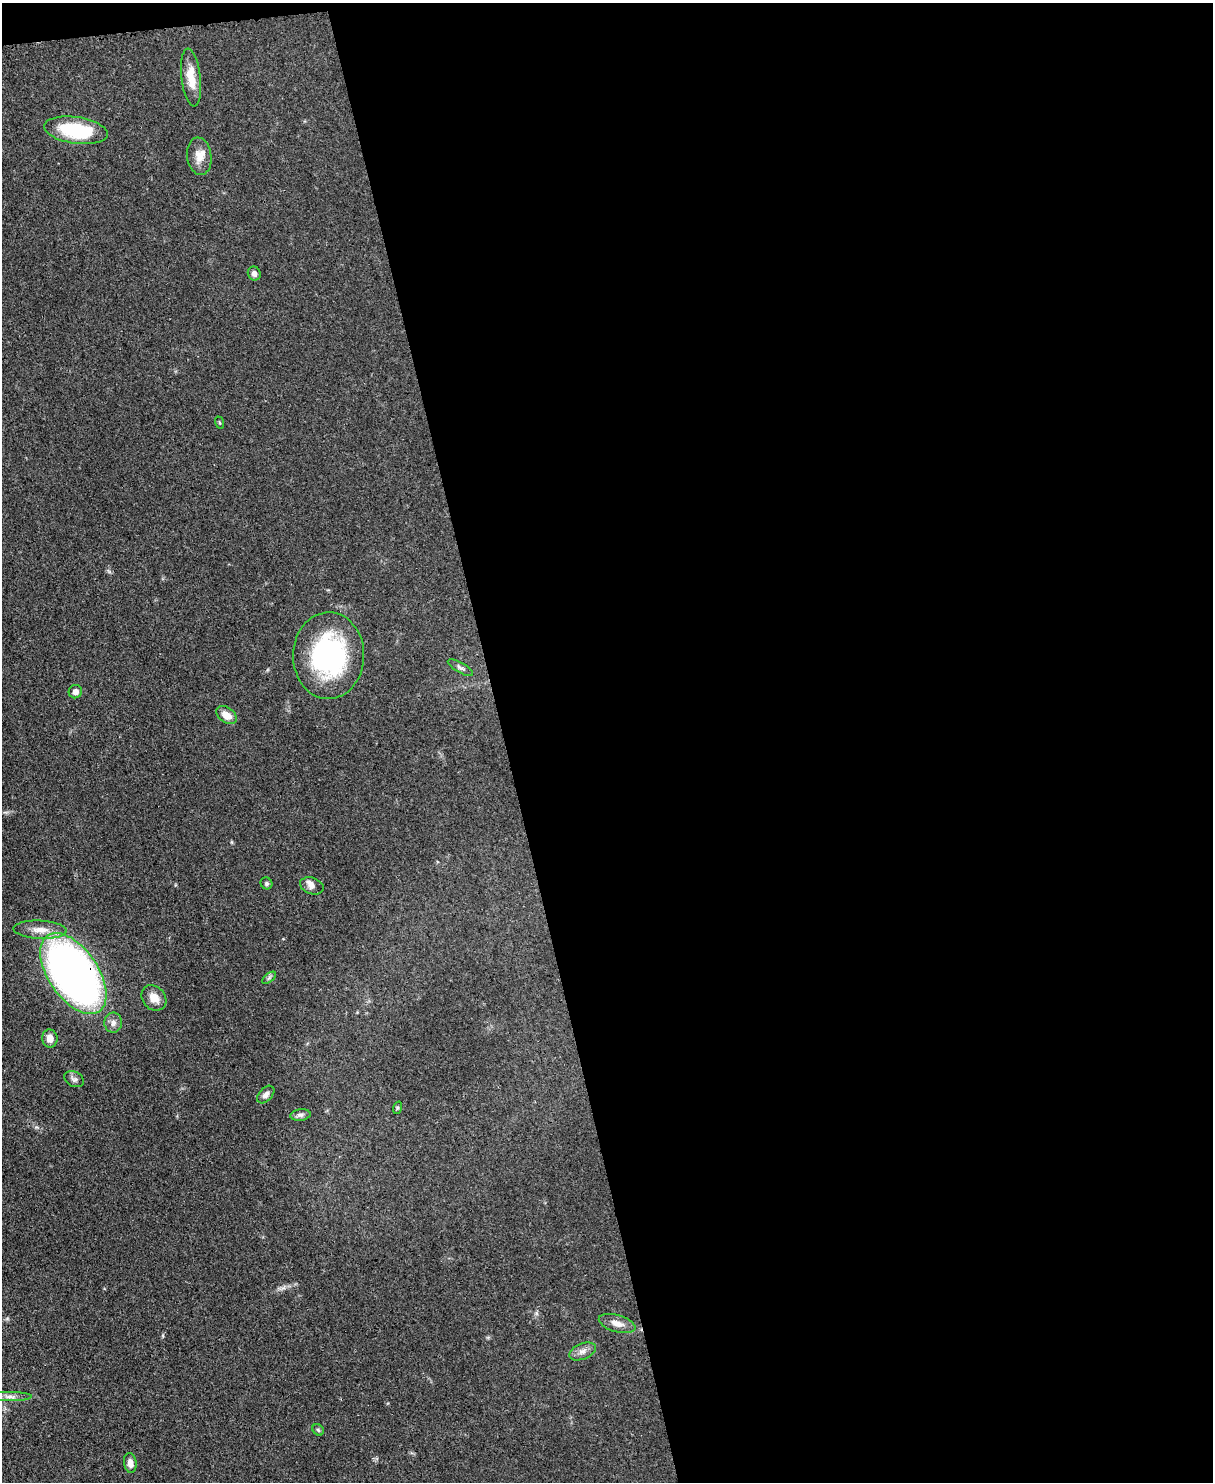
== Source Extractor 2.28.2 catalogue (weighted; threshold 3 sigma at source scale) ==
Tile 4 of 4 x 3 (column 4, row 1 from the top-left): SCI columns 3711-4921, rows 3177-4656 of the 5000 x 4982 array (HDU 1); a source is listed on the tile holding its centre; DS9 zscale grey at full resolution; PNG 1215 x 1484 px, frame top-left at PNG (2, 3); each listed source drawn as its Kron ellipse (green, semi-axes under 4 px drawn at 4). Shown black and unused: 59% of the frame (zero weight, under 3 of 4 exposures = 9% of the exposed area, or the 3 px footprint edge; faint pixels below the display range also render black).
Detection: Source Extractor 2.28.2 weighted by HDU 2 'WHT'; one run over the whole footprint, this tile lists its part. Background 0.0551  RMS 0.004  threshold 0.0179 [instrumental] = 3 sigma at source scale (4.5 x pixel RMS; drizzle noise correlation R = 1.50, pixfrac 1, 0.05/0.05 arcsec/px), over >= 5 px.
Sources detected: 27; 1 inside a brighter listed object's ellipse — not listed separately; the other 26 listed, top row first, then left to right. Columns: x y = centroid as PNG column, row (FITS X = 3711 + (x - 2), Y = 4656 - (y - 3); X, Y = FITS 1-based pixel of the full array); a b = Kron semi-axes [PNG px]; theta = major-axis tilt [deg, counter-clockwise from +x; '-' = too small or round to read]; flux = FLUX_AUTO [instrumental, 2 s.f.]
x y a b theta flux
191 77 29 9 -83 6.8
76 130 32 13 -8 25
199 156 19 12 -83 4.6
254 274 7 6 - 1.3
220 422 6 3 -71 0.39
329 656 43 35 88 58
460 668 14 5 -29 1.2
75 692 7 6 - 1.8
227 715 11 7 -36 4.3
266 883 6 5 - 0.79
312 886 12 8 -19 1.7
40 930 26 9 -3 5
73 974 46 25 -56 240
269 978 8 4 38 0.76
154 998 14 11 -48 4.4
113 1023 10 9 - 2
50 1038 9 7 -82 2.5
74 1079 10 7 -27 1.3
266 1094 10 6 46 1.7
397 1108 6 4 72 0.45
300 1115 10 6 7 1.1
617 1323 19 8 -16 3.3
582 1351 14 7 23 2.3
10 1397 22 4 0 2.3
318 1430 6 5 - 0.65
130 1463 10 6 -81 2.3
Overlapping masked pixels (flux is a lower limit): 1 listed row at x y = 73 974